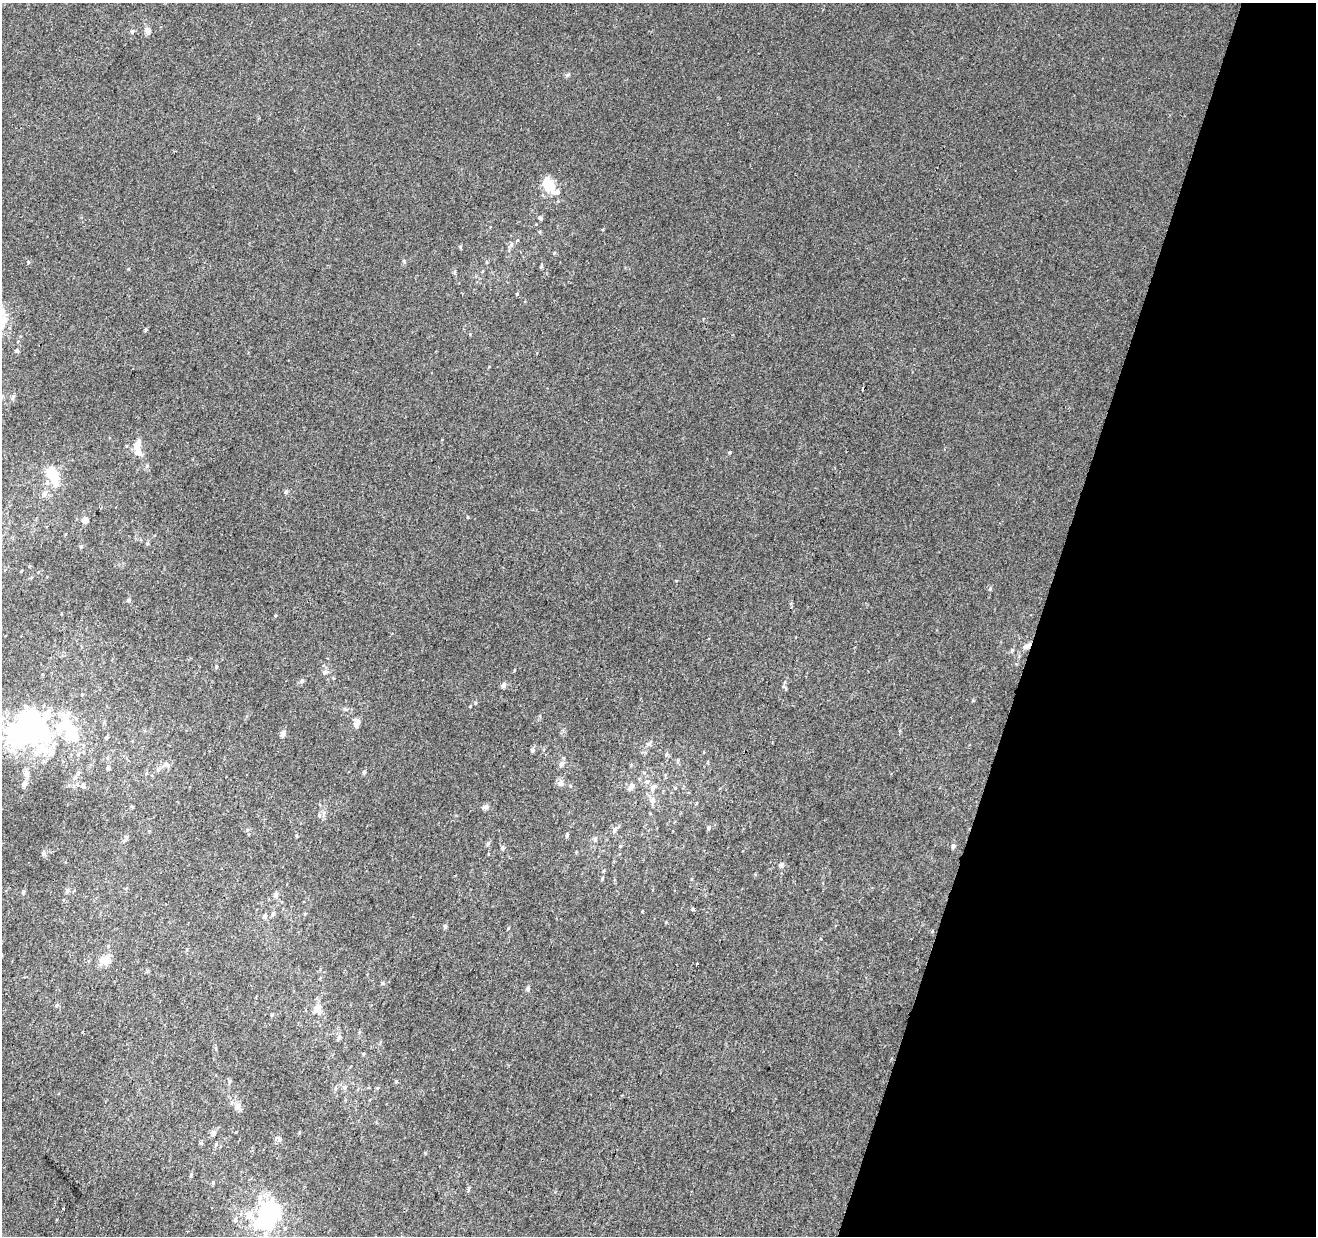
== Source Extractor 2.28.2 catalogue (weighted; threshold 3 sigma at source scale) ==
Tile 8 of 4 x 4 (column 4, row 2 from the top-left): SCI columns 3964-5277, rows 2790-4023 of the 5290 x 5516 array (HDU 1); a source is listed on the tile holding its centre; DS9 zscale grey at full resolution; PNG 1318 x 1238 px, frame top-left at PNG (2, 3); no overlay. Shown black and unused: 21% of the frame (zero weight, under 2 of 3 exposures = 2% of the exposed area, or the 3 px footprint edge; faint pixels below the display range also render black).
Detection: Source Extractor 2.28.2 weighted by HDU 2 'WHT'; one run over the whole footprint, this tile lists its part. Background 0.00623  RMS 0.0056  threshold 0.0254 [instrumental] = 3 sigma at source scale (4.5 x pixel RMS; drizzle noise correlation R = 1.50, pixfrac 1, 0.0396/0.0396 arcsec/px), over >= 5 px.
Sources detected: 114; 8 inside a brighter object's white glare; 1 cosmic-ray / hot-pixel residue — not listed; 17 inside a brighter listed object's ellipse — not listed separately; the other 88 listed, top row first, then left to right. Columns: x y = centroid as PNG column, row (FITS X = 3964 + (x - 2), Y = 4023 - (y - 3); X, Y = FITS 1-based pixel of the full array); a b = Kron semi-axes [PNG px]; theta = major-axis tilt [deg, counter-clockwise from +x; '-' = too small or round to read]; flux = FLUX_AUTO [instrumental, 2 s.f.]
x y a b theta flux
148 30 9 7 -83 2.2
132 31 6 5 - 0.81
552 186 19 12 -89 7.2
540 218 4 4 - 1.2
460 247 5 5 - 0.58
541 266 6 4 -90 0.66
517 294 5 4 - 0.52
2 311 15 9 28 4.9
146 330 4 3 - 0.91
17 351 5 5 - 0.97
138 451 16 9 -63 4.6
729 452 4 3 - 0.52
52 474 19 12 -62 12
286 492 6 4 69 0.9
44 494 8 7 - 1.9
85 519 4 4 - 5.5
81 546 5 4 - 0.69
990 588 6 3 -74 0.63
128 600 6 4 2 1
1026 646 12 6 28 2.8
1012 650 6 4 44 0.76
216 667 5 3 - 0.65
514 670 4 3 - 0.42
325 672 8 6 13 1.5
302 681 6 5 - 1.1
503 685 5 5 - 2.3
357 723 9 6 51 3
29 733 61 36 15 98
283 734 8 6 57 2
106 737 5 5 - 0.84
648 744 6 5 - 1.1
533 750 6 5 - 1.3
78 754 6 5 - 1.1
666 754 6 5 - 0.86
561 764 10 6 56 1.8
167 765 8 6 -27 1.8
108 767 6 5 - 1.3
158 769 6 6 - 1.3
364 772 5 4 - 0.96
26 773 9 7 -62 2.2
78 773 6 6 - 1.3
646 782 6 5 - 1.1
560 783 8 7 - 2.5
24 784 6 5 - 2.5
83 786 6 5 - 1.1
631 787 13 6 53 2.1
653 787 8 6 62 2.2
652 800 10 7 81 2.8
486 807 8 6 0 1.8
319 815 6 5 - 1.1
709 828 5 5 - 1
247 830 6 4 18 0.65
614 830 8 6 69 1.6
149 831 4 4 - 0.5
567 835 7 4 87 0.86
595 839 6 5 - 0.94
488 843 8 5 63 0.99
620 846 4 4 - 0.49
953 846 5 4 - 1.6
502 847 7 5 88 0.95
43 853 7 6 - 1.1
781 864 8 5 20 0.99
602 878 5 3 - 0.59
67 891 7 5 68 1.1
23 892 5 4 - 0.87
276 894 7 6 - 1.3
693 909 3 3 - 2.9
642 911 3 3 - 0.55
273 913 7 5 72 1.1
265 916 5 5 - 2
445 926 6 4 88 1.1
104 960 15 12 21 6
697 963 3 3 - 4.1
382 983 5 4 - 0.93
528 989 5 5 - 1.4
56 1005 6 5 - 0.77
318 1009 10 9 - 4
339 1037 7 5 88 1.3
230 1081 5 4 - 0.8
345 1087 6 4 44 0.91
336 1088 6 4 89 0.79
238 1106 10 8 44 2.8
213 1133 8 6 76 1.7
279 1139 7 5 -47 1.2
216 1144 5 5 - 0.91
191 1174 6 4 64 0.77
267 1218 25 19 70 71
235 1219 7 4 82 1
Overlapping masked pixels (flux is a lower limit): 1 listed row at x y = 1026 646
Isophote crosses this tile's border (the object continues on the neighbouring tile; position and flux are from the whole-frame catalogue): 2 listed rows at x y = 2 311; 29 733
Unlisted compact peaks at least as high as the median listed source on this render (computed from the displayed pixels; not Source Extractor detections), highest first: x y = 567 75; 28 262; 404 261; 468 517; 475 703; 554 253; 396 1081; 275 616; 508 928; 128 269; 425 1153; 973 700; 511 244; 783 686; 470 334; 666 922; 676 581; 691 879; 213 1182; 13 396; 468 1190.